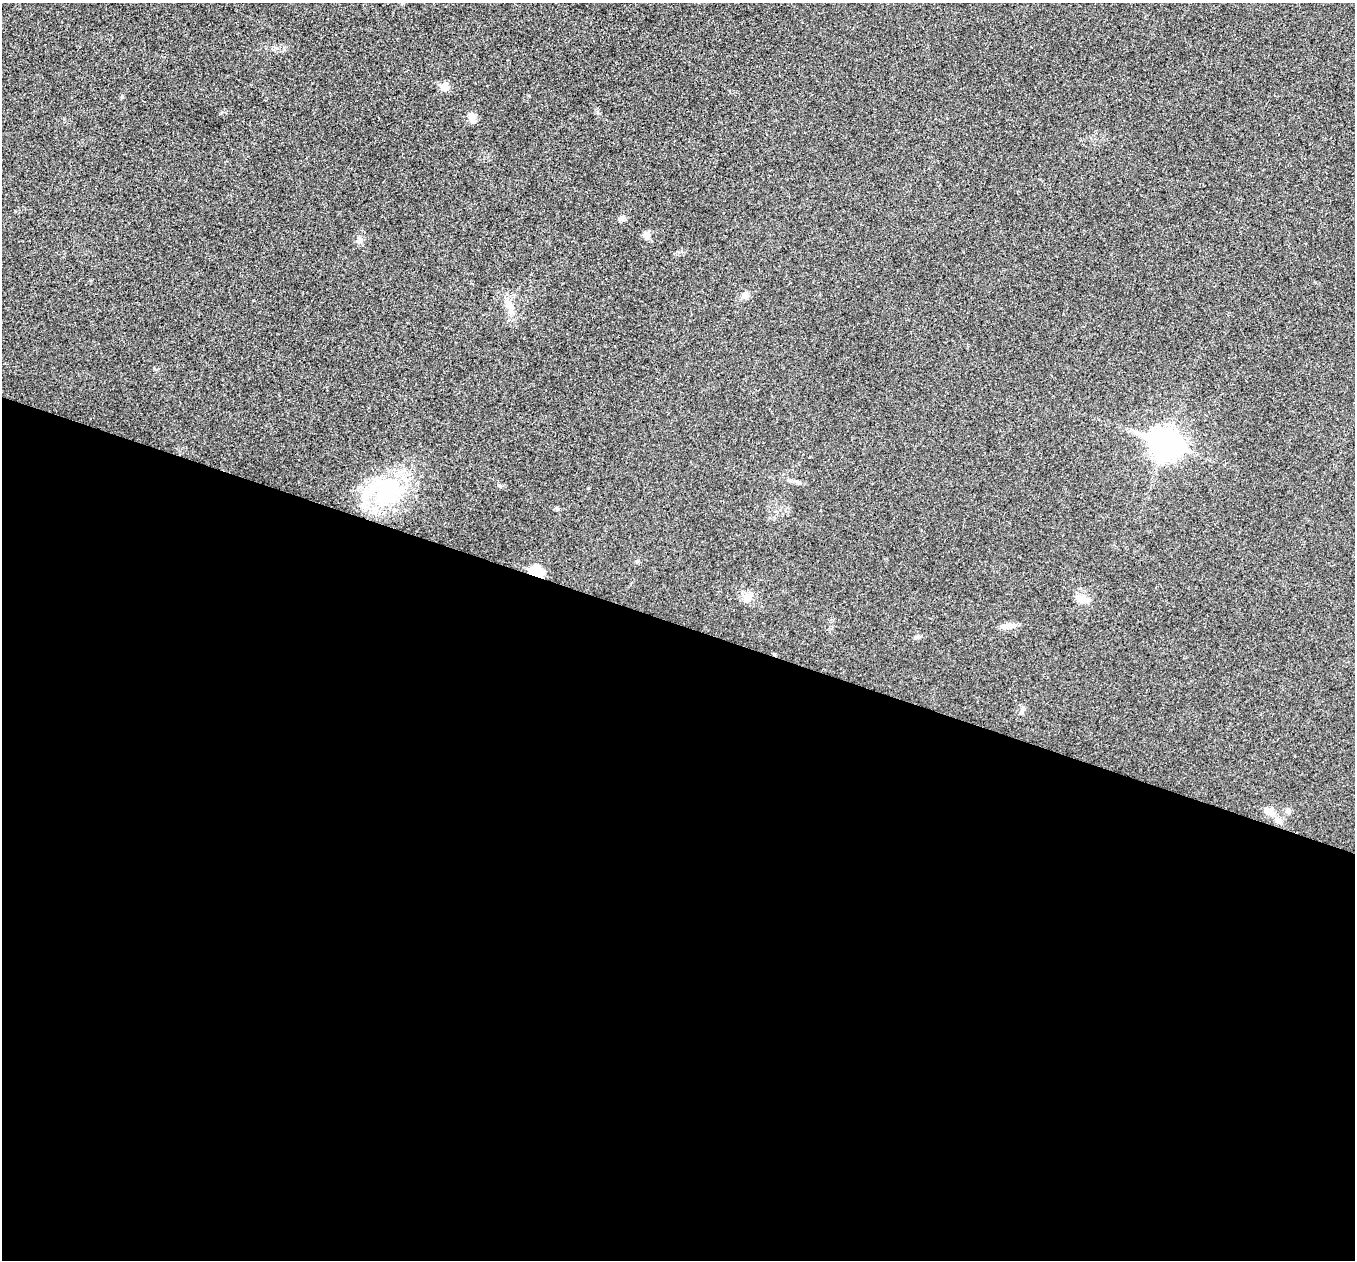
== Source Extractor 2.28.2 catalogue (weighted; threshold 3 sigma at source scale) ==
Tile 14 of 4 x 4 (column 2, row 4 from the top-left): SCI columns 1355-2707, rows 137-1394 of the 5418 x 5433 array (HDU 1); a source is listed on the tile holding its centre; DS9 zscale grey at full resolution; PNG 1357 x 1262 px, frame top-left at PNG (2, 3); no overlay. Shown black and unused: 51% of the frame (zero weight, under 3 of 4 exposures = <1% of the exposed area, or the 3 px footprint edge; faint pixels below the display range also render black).
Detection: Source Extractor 2.28.2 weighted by HDU 2 'WHT'; one run over the whole footprint, this tile lists its part. Background 0.0213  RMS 0.0052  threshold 0.0233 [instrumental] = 3 sigma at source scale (4.5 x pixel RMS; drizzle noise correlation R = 1.50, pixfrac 1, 0.05/0.05 arcsec/px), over >= 5 px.
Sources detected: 18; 1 inside a brighter listed object's ellipse — not listed separately; the other 17 listed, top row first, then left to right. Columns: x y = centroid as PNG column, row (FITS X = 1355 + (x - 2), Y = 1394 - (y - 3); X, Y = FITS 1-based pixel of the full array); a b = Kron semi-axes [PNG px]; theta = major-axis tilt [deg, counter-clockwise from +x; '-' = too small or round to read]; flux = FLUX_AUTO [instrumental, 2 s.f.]
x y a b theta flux
444 87 6 6 - 7.8
472 117 12 8 -78 3.5
622 218 9 6 50 1.5
646 235 10 7 -55 2.7
360 240 8 6 89 1.6
744 295 7 6 - 1.5
510 306 17 7 -67 4.5
1166 444 12 10 -20 580
388 490 44 38 1 46
557 509 6 5 - 0.76
537 572 7 6 - 34
748 597 16 10 50 3.9
1082 599 15 11 -28 4.6
1007 626 17 7 9 4
1022 712 8 4 89 1.2
1288 811 7 7 - 1.4
1269 812 16 8 -31 4.7
Overlapping masked pixels (flux is a lower limit): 1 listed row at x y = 537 572
Unlisted compact peaks at least as high as the median listed source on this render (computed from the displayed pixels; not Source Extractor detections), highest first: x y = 221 113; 122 97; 154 368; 499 485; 597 112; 588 488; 918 636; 637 561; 529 96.